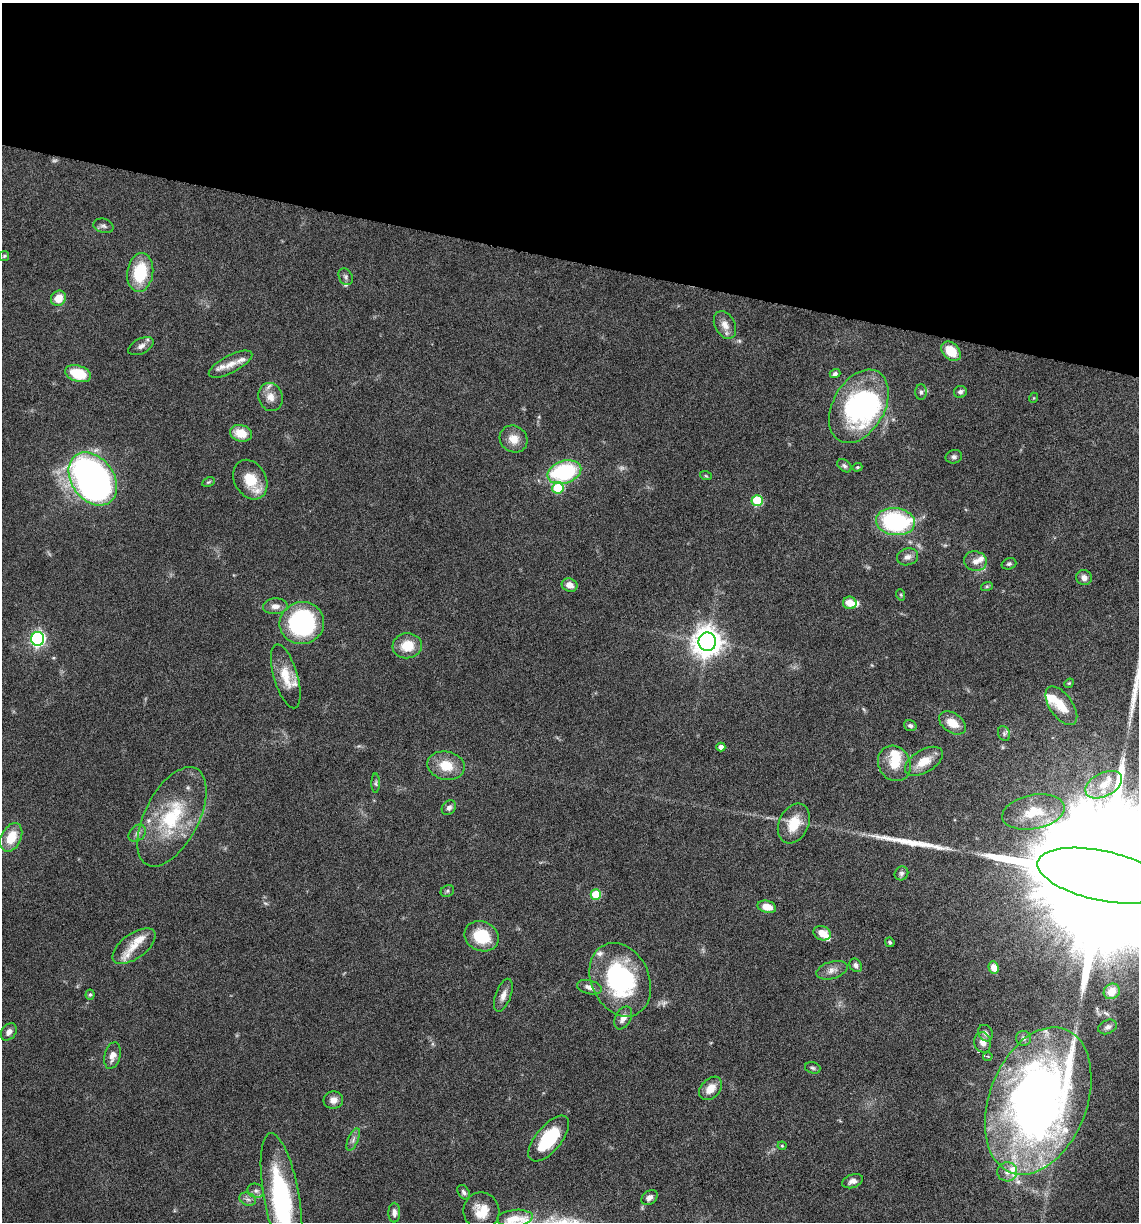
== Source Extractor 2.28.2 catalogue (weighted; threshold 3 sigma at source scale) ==
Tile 2 of 4 x 4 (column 2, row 1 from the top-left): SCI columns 1374-2510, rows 3659-4878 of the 4903 x 4881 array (HDU 1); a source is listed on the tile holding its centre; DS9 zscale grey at full resolution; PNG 1141 x 1224 px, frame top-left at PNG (2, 3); each listed source drawn as its Kron ellipse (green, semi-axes under 4 px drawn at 4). Shown black and unused: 21% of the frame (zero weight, under 10 of 20 exposures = <1% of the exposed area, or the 3 px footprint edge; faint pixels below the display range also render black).
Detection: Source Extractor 2.28.2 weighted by HDU 2 'WHT'; one run over the whole footprint, this tile lists its part. Background 0.0404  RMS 0.0025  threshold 0.0103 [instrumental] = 3 sigma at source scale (4.09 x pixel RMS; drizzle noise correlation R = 1.36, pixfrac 0.8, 0.05/0.05 arcsec/px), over >= 5 px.
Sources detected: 124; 3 too faint to see at this stretch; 4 inside a brighter object's white glare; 2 long thin detections or spike segments (spike, bleed or trail) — neither listed nor drawn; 13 inside a brighter listed object's ellipse — not listed separately; the other 102 listed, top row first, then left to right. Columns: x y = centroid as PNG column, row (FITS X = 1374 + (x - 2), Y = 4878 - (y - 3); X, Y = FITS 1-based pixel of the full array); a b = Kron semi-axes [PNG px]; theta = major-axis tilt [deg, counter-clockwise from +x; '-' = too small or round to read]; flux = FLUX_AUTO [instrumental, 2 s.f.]
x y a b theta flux
103 226 10 7 -15 0.72
4 256 5 5 - 0.3
140 272 19 13 81 10
346 277 9 6 -60 0.66
58 298 8 7 - 3.1
725 325 15 10 -61 2.1
141 346 13 7 27 1.2
951 351 11 8 -45 4.7
231 364 24 9 27 2.3
78 374 13 8 -17 7.9
835 374 5 4 - 0.64
921 392 7 5 90 0.62
960 392 6 6 - 0.68
270 397 14 12 -71 2.2
1033 398 5 3 - 0.2
859 406 39 26 60 34
241 433 11 8 -15 4.4
514 439 14 13 - 2.8
954 457 8 6 12 0.71
844 466 8 5 -40 0.61
857 467 5 4 - 0.26
564 472 17 11 17 22
706 476 6 3 -19 0.29
93 479 29 21 -54 110
250 480 21 15 -60 6.2
208 482 7 4 26 0.32
558 488 6 5 - 9
757 500 5 5 - 12
895 522 19 13 -7 27
907 557 11 8 16 1.2
975 561 11 9 -11 1.6
1009 564 7 5 18 0.53
1084 578 8 7 - 1.3
570 585 8 6 -20 1.8
987 586 6 4 19 0.28
901 595 6 3 -72 0.26
850 603 7 6 - 2.7
275 606 12 7 3 1.5
302 623 22 21 - 36
38 639 7 6 - 55
707 642 9 9 - 330
407 646 15 12 6 5.1
286 676 33 12 -73 5.1
1069 683 5 4 - 0.29
1061 706 22 11 -54 4
952 723 15 9 -35 3.6
910 726 6 5 - 0.6
1004 734 7 5 -70 0.62
721 747 4 4 - 1
924 761 21 11 31 4
894 763 18 16 -59 4.5
446 766 19 14 -12 5.2
376 783 9 4 90 0.52
1104 785 20 11 27 4.7
449 808 8 6 48 0.88
1033 812 32 17 11 7.4
172 817 54 27 63 18
794 824 21 15 64 5.3
137 833 10 7 46 0.93
11 837 15 10 64 5.1
901 873 7 6 - 0.62
1102 876 66 25 -12 38000
447 891 7 5 24 0.48
596 895 5 5 - 9
767 907 9 6 -13 3.1
822 933 9 7 -26 2.6
482 936 17 14 -21 8.4
890 942 5 4 - 0.33
134 946 25 12 36 3.6
856 965 7 6 - 0.77
994 968 6 5 - 1.7
832 970 16 8 16 1.5
620 980 38 29 -65 30
589 987 12 7 -15 1.4
1112 991 8 7 - 2.7
90 995 5 4 - 0.35
503 995 17 7 70 1.6
623 1018 12 8 62 1.8
1107 1027 9 6 26 0.75
9 1032 9 7 52 1.1
985 1033 9 7 -58 0.69
1023 1038 7 7 - 0.67
983 1042 10 8 -76 1.5
112 1055 13 7 75 1.8
988 1056 4 3 - 0.24
813 1068 8 5 -17 0.48
711 1088 13 9 46 2.8
333 1100 10 8 3 1.5
1038 1101 77 48 69 180
549 1138 28 13 50 13
353 1139 12 5 67 0.82
782 1146 4 4 - 0.28
1007 1172 10 9 - 1.7
852 1181 11 6 18 1.2
256 1191 8 7 - 0.8
464 1192 8 5 -56 0.62
282 1196 64 17 -80 33
649 1197 9 6 40 1.1
248 1199 8 6 -20 0.84
481 1211 18 18 - 4.5
394 1213 10 5 90 0.95
515 1218 18 8 5 2.4
Isophote crosses this tile's border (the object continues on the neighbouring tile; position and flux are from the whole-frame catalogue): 2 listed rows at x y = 1102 876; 282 1196